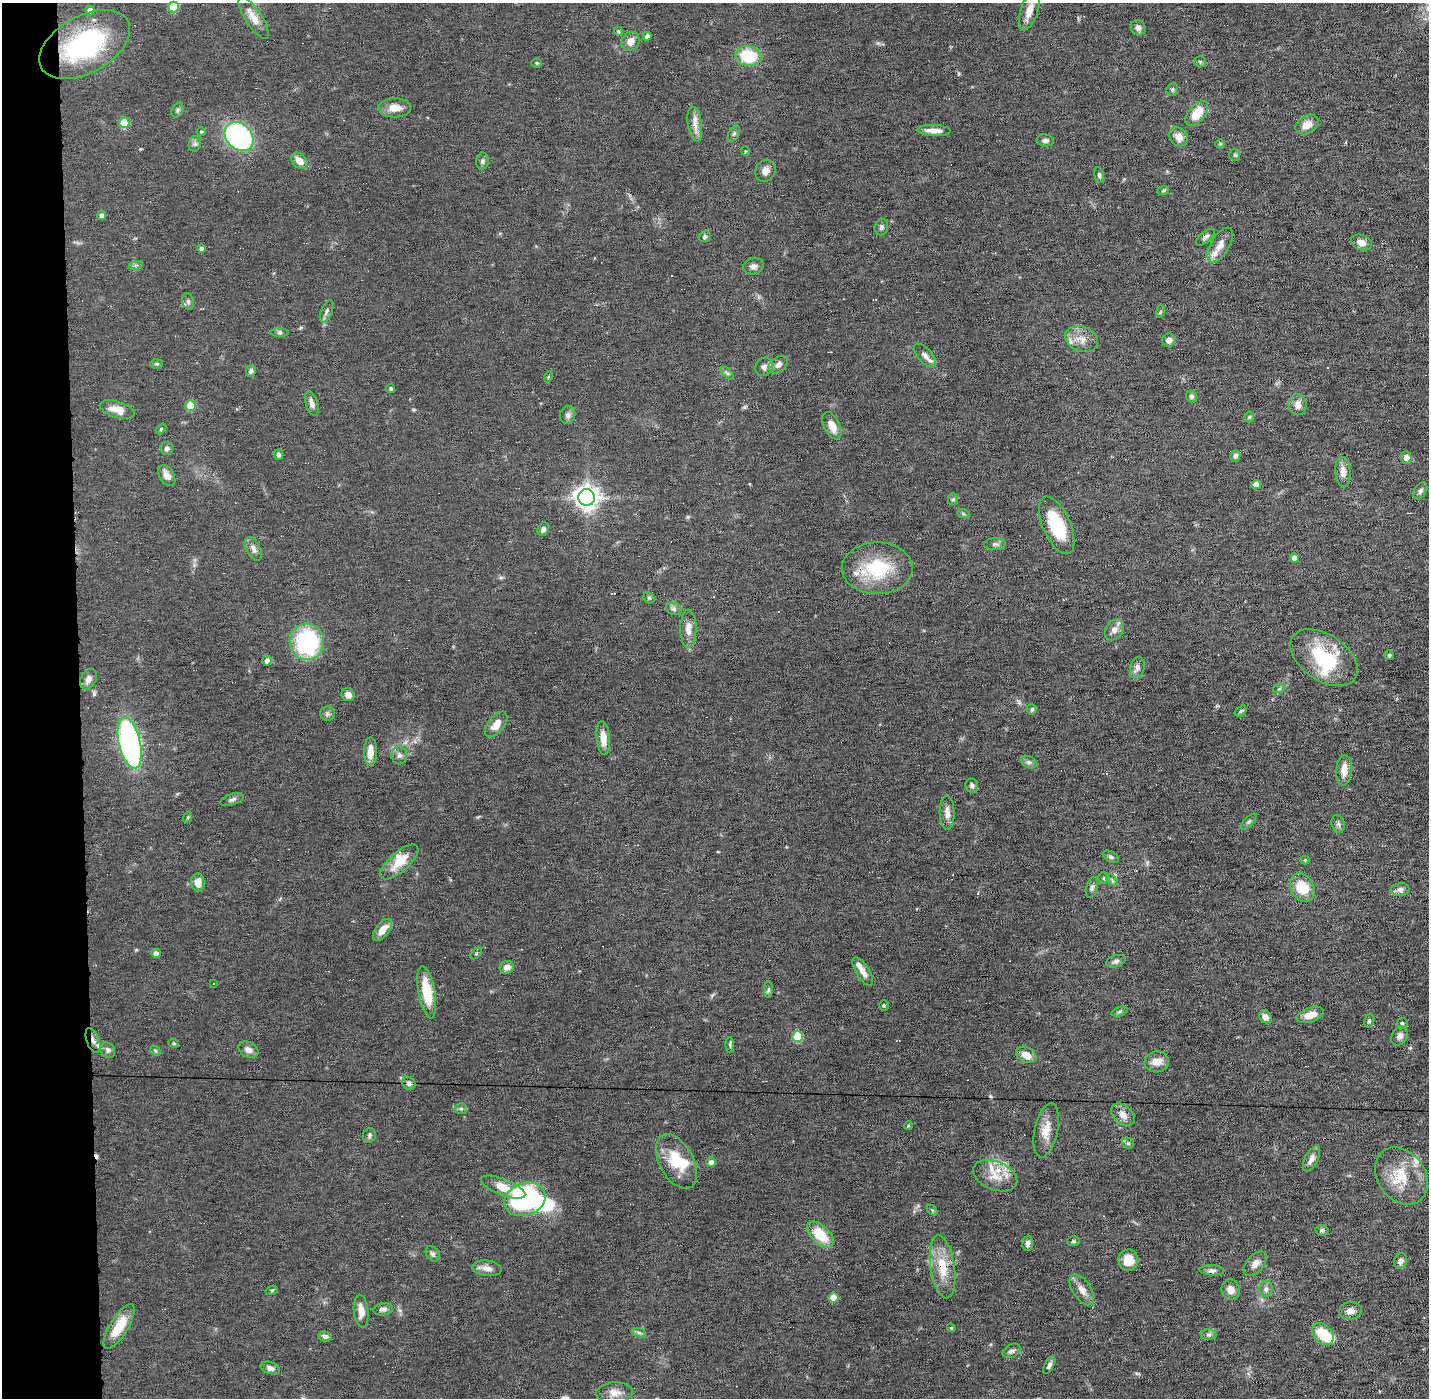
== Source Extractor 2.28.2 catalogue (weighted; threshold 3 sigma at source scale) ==
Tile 4 of 3 x 3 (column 1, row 2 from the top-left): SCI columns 1-1427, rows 1427-2822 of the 4280 x 4250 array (HDU 1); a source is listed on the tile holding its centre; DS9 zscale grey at full resolution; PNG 1431 x 1400 px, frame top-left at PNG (2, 3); each listed source drawn as its Kron ellipse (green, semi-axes under 4 px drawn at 4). Shown black and unused: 5% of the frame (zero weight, under 11 of 22 exposures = <1% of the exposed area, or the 3 px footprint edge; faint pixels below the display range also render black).
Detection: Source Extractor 2.28.2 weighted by HDU 2 'WHT'; one run over the whole footprint, this tile lists its part. Background 0.121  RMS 0.0031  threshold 0.0126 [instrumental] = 3 sigma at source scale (4.09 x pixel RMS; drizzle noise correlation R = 1.36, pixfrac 0.8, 0.05/0.05 arcsec/px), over >= 5 px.
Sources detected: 206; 3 inside a brighter object's white glare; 6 cosmic-ray / hot-pixel residue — neither listed nor drawn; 8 inside a brighter listed object's ellipse — not listed separately; the other 189 listed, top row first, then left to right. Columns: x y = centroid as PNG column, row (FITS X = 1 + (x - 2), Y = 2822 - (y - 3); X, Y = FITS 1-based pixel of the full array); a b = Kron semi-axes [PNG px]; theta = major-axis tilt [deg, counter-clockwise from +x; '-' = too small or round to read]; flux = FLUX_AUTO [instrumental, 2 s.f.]
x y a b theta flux
174 7 5 5 - 12
90 10 5 5 - 2.2
1029 11 20 8 72 3.7
254 18 25 8 -57 3.8
1138 28 8 7 - 1
618 31 5 4 - 0.48
647 36 4 4 - 1.1
631 41 10 8 58 2.4
85 45 49 28 29 37
748 56 13 10 -12 12
1200 62 6 5 - 0.46
537 63 5 4 - 0.35
1172 89 6 6 - 0.6
395 108 16 9 1 3.1
177 110 8 5 61 0.61
1197 114 14 8 49 5.9
124 123 5 5 - 11
695 124 18 7 -81 2.2
1307 125 12 9 30 2.7
934 130 17 5 -2 2.4
201 132 4 4 - 0.37
734 134 8 5 62 0.6
239 137 16 12 -44 45
1179 137 10 8 -48 2.4
1045 140 9 6 -7 0.82
195 144 8 6 69 0.77
1220 144 5 4 - 0.31
745 151 5 3 - 0.24
1235 155 6 5 - 0.53
299 161 9 6 -45 2.5
482 161 8 6 79 0.76
765 171 11 10 - 1.7
1099 175 8 4 -78 0.65
1163 191 6 3 19 0.33
102 215 5 4 - 1.1
881 227 8 6 75 0.81
705 237 6 5 - 0.77
1205 237 11 5 41 1
1361 242 11 7 -20 2.1
1220 245 19 9 59 2.9
201 248 4 4 - 1
136 265 7 4 17 0.53
753 266 10 8 12 1.2
188 301 8 6 -75 0.71
326 311 12 5 68 0.96
1160 311 7 4 70 0.43
280 332 9 4 0 0.55
1081 339 17 12 -21 3.3
1169 340 7 6 - 1.5
925 355 15 7 -48 1.6
157 364 6 4 2 0.51
778 365 10 7 38 1.5
764 367 9 8 - 1.4
251 371 6 5 - 0.78
727 373 8 4 -45 0.54
548 377 5 3 - 0.26
391 389 5 4 - 0.45
1192 396 6 5 - 0.59
312 403 13 6 -73 1.2
190 405 5 5 - 7.9
1298 405 10 9 - 2
117 410 18 8 -17 3.4
568 415 9 7 75 0.99
1249 417 5 5 - 0.4
832 426 15 8 -63 3.2
161 429 6 4 47 0.35
167 448 6 6 - 0.89
278 455 5 4 - 0.77
1235 456 6 5 - 0.85
1406 458 6 5 - 1.2
1343 472 15 7 -86 2.3
167 476 11 7 -58 2
1256 484 5 4 - 2.8
1420 491 9 6 59 0.77
587 497 8 8 - 230
953 499 6 5 - 0.54
963 513 6 4 -20 0.41
1057 525 31 14 -66 14
543 529 7 5 63 0.98
995 544 11 6 4 0.78
253 549 13 6 -62 1.5
1294 558 5 4 - 1.8
877 568 35 26 0 17
649 598 6 5 - 0.45
674 609 8 6 -17 0.83
688 629 19 8 90 2.7
1114 630 11 8 58 1.8
307 642 18 17 - 31
1389 655 4 4 - 0.45
1324 658 38 23 -34 19
267 661 5 4 - 1.6
1137 668 11 7 74 1.3
88 679 11 7 60 1.7
1279 689 6 4 19 0.43
348 695 7 6 - 2
1032 709 5 5 - 0.67
1241 711 7 4 37 0.47
328 714 7 7 - 0.83
496 724 15 8 53 2.9
603 738 17 6 -85 3.2
130 743 26 11 -77 76
370 752 14 6 88 2.7
399 755 9 8 - 1
1029 762 8 5 -26 0.8
1344 770 15 8 87 2.8
972 786 7 6 - 0.81
232 799 12 5 19 0.96
947 813 17 7 -88 2.1
188 817 6 3 72 0.31
1249 822 10 4 45 0.6
1338 824 9 6 -74 0.79
1111 857 8 5 -29 0.64
1305 860 4 4 - 0.26
399 862 24 9 41 5.3
1104 878 5 5 - 0.51
1112 880 7 4 -47 0.57
198 883 9 7 -81 3
1092 888 11 5 75 0.81
1302 888 15 11 -60 6.9
1400 889 9 6 7 1.3
382 930 13 6 52 3.1
156 953 5 4 - 1.8
476 953 7 4 47 0.47
1116 961 10 6 18 0.84
507 967 7 6 - 1.8
863 972 16 6 -59 2.1
214 983 2 2 - 0.21
768 990 8 4 89 0.55
427 992 26 8 -79 8.6
884 1006 5 4 - 0.37
1119 1011 8 4 19 0.5
1310 1015 14 7 19 3.4
1265 1017 7 5 -53 1.8
1369 1021 7 5 73 0.57
1402 1023 5 5 - 0.54
1400 1036 10 7 56 1.3
797 1037 5 5 - 12
93 1040 13 6 -70 1.8
174 1043 5 4 - 0.38
730 1045 8 4 -87 0.45
108 1050 8 7 - 1
248 1050 10 7 -29 1.7
155 1051 6 4 -45 0.4
1026 1055 11 7 -24 2.9
1156 1062 12 10 13 2.8
409 1083 7 6 - 0.9
461 1109 6 5 - 0.56
1123 1115 13 9 -42 2.3
908 1126 4 3 - 0.29
1046 1130 27 11 78 4.1
369 1135 7 6 - 0.64
1128 1143 6 5 - 0.48
1312 1159 14 6 63 1.9
676 1161 29 17 -61 9.7
711 1162 5 5 - 1.4
995 1176 23 14 -21 5
1401 1176 31 23 -54 10
503 1187 24 8 -21 5.5
525 1199 21 16 21 45
932 1210 6 4 -45 0.33
1322 1230 6 5 - 0.67
820 1235 16 9 -44 8.6
1074 1241 6 5 - 0.44
1027 1243 8 5 87 1.1
433 1254 8 6 -57 0.76
1128 1260 10 10 - 4.4
1401 1261 8 6 66 1.5
1255 1264 14 8 48 2
943 1267 32 12 -81 7.4
487 1268 15 7 -7 1.8
1212 1270 12 5 -3 1.1
1266 1289 8 6 89 0.96
272 1290 6 4 18 0.33
1082 1290 17 9 -58 2.5
1231 1290 10 9 - 2.3
834 1298 5 5 - 5.5
383 1309 10 6 10 1.1
361 1311 16 7 -85 2.7
1350 1311 11 8 6 1.7
119 1326 25 9 59 6.8
951 1328 4 3 - 0.27
639 1333 7 4 -19 0.56
1323 1334 13 8 -46 8.7
1209 1335 8 5 -5 0.69
325 1336 7 5 -8 0.91
1011 1351 9 6 28 0.9
1049 1365 9 4 61 0.86
270 1368 10 6 -18 1.2
614 1393 18 10 4 2.8
Overlapping masked pixels (flux is a lower limit): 2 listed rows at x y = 93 1040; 943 1267